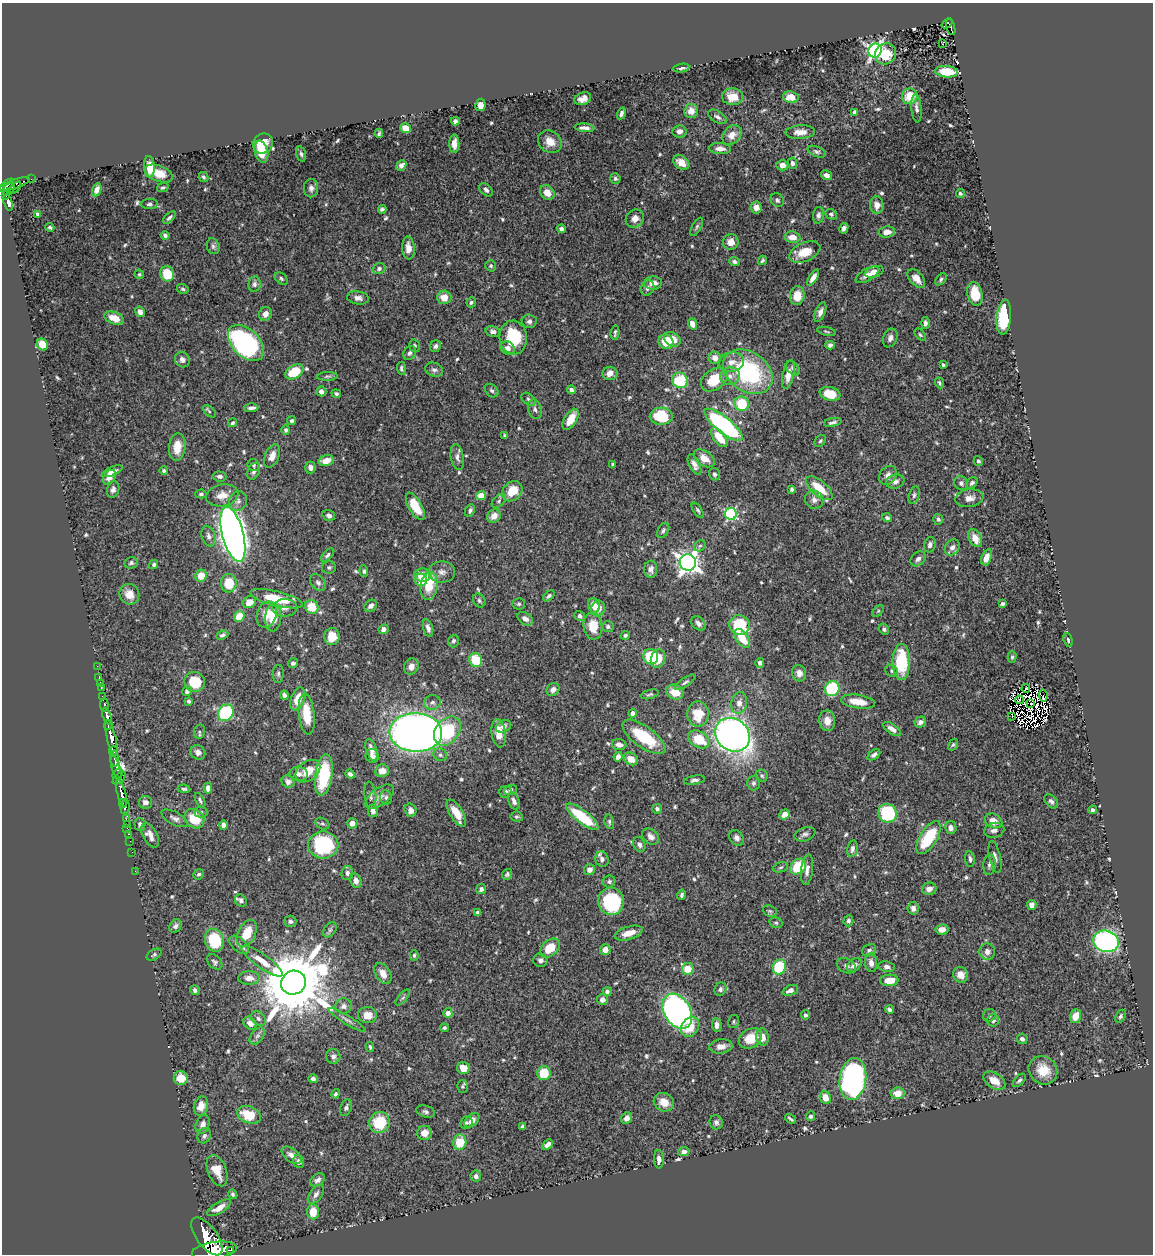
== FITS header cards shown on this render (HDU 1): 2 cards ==
NAXIS1  =                 1151
NAXIS2  =                 1252

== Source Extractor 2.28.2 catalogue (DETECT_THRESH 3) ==
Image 1151 x 1252 px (HDU 1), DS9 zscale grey, 1 PNG px = 1 image px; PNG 1155 x 1256 px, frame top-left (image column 1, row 1252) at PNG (2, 3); each listed source drawn as its Kron ellipse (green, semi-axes under 4 px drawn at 4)
Background 0.49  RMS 0.014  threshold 0.0417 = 3 sigma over >= 5 px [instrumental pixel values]
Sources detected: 662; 5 with non-positive FLUX_AUTO (blend fragments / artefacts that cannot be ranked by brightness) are neither listed nor drawn; of the other 657, the 500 brightest by FLUX_AUTO listed and drawn (157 fainter detections omitted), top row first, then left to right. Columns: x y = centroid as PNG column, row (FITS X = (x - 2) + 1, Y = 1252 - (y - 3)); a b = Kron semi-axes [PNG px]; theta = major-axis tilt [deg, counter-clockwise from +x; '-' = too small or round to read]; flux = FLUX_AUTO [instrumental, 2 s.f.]
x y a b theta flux
947 23 6 4 40 76
951 27 8 3 -73 90
943 44 3 2 - 1.8
875 51 7 6 - 350
886 54 11 10 - 20
681 68 8 4 8 3.6
946 72 11 5 -4 23
910 96 8 7 - 18
733 97 10 8 -3 13
791 97 8 5 -7 12
583 99 9 6 20 5.7
480 105 6 5 - 6
916 108 14 5 -85 3.7
691 111 7 7 - 8.2
855 112 4 4 - 4.3
621 114 6 4 70 2.7
717 117 10 5 -30 3.1
455 121 4 4 - 3.1
405 128 5 4 - 15
584 128 10 4 -5 4.4
679 131 7 6 - 4.2
800 132 15 7 3 9
379 133 5 3 - 1.5
732 135 11 8 43 8.4
550 142 13 10 -35 11
263 143 10 9 - 12
454 144 9 5 -90 5.6
720 149 11 5 -3 5.7
261 152 11 6 -76 27
817 152 9 5 -22 2.3
301 154 8 4 -74 2.2
681 162 9 6 -35 11
792 163 6 5 - 3.4
401 165 6 4 50 3.4
782 165 6 5 - 5.8
149 167 11 5 -86 15
159 173 14 8 -21 15
827 175 6 4 -28 4.2
203 177 5 4 - 1.9
615 178 5 5 - 2.3
31 179 2 2 - 4.8
14 184 16 4 20 190
7 185 8 3 39 290
15 188 7 3 47 59
163 188 6 4 14 2
311 188 9 7 89 3.5
8 190 7 5 49 280
97 190 7 4 68 5.3
486 190 8 5 -47 3.3
547 192 8 6 -46 11
960 193 4 3 - 1.6
6 195 3 2 - 43
777 200 7 6 - 2.5
8 203 9 4 -74 260
150 204 8 5 3 2.3
877 205 9 6 -85 6.7
756 207 6 5 - 7.8
382 209 4 3 - 2
38 214 4 3 - 2.7
831 214 6 5 - 1.8
818 215 8 5 85 2.9
169 218 8 4 45 2.2
635 219 9 8 - 7.2
50 227 4 3 - 1.7
697 227 10 4 61 2
844 228 5 4 - 3.7
562 229 4 4 - 3.1
887 232 8 5 9 8.5
165 235 4 4 - 2.7
793 237 8 5 -8 9.4
731 242 8 7 - 8.3
213 246 8 6 -73 2.6
408 248 11 6 -87 7.6
805 252 16 9 24 19
762 260 5 3 - 1.7
734 262 5 4 - 2.6
491 266 6 5 - 1.6
379 269 6 5 - 2.7
874 272 9 5 18 11
139 274 5 4 - 1.6
167 274 8 6 -69 26
867 275 13 6 30 6.7
281 278 7 5 -41 1.8
813 278 9 4 58 5.8
916 278 11 6 -49 8.8
941 279 7 4 47 1.8
653 283 9 6 4 8.9
254 284 8 6 83 3
648 288 8 6 62 3.6
183 289 6 4 -30 1.7
975 294 12 7 -78 18
797 296 9 7 82 17
444 297 7 7 - 9.2
358 298 11 6 -9 4.6
471 302 5 4 - 2.2
140 312 5 4 - 5.1
820 312 10 5 68 4.7
265 314 7 6 - 6.7
1004 317 17 7 85 68
114 318 10 6 -20 14
529 321 7 7 - 3.4
925 323 6 4 -89 2.7
692 324 6 4 -69 8.2
493 331 7 5 -14 3.1
826 331 10 4 -13 1.5
615 333 7 3 79 1.8
920 335 7 4 -46 1.6
513 338 17 14 -86 41
890 338 10 7 67 3.9
672 339 9 6 -33 11
666 342 7 7 - 24
246 343 21 13 -45 200
42 344 6 5 - 17
830 345 5 4 - 3
414 346 6 5 - 2.4
435 346 6 5 - 2.9
508 348 7 6 - 4.6
410 353 7 5 54 2.6
715 358 6 6 - 7.8
182 360 8 7 - 4.8
731 362 12 9 11 8
943 365 3 3 - 1.7
401 368 7 4 -87 2
793 368 8 6 -44 2.4
434 370 9 7 -18 3.3
294 372 10 6 30 30
748 372 27 19 -35 110
610 373 7 6 - 7.4
788 375 15 5 77 9.4
327 376 10 4 3 2
730 376 10 9 - 5.9
680 380 8 7 - 55
714 380 14 10 36 27
939 383 5 3 - 1.5
571 390 4 4 - 4.3
321 391 5 5 - 4.7
492 391 8 6 -42 2.5
336 394 5 4 - 1.9
830 394 10 7 -11 18
529 399 8 5 -41 2.1
742 404 7 7 - 35
251 408 7 3 1 3.4
535 409 10 7 -74 3.4
209 411 8 4 -42 1.7
661 416 11 8 1 42
571 419 12 6 58 17
292 421 4 4 - 2.3
833 422 9 3 12 2.3
232 423 5 4 - 1.7
724 425 23 7 -39 180
286 430 5 4 - 2.4
505 436 4 3 - 1.6
719 437 11 5 -54 21
820 441 7 5 46 1.8
177 447 14 8 84 16
272 456 12 7 66 7.4
457 457 13 6 -81 4.3
704 458 11 7 -34 9.4
326 461 7 5 14 10
978 461 5 4 - 2.4
613 464 3 3 - 1.6
694 464 11 5 -63 5
253 465 6 5 - 1.7
310 467 6 5 - 5.2
112 471 11 4 22 4.7
164 471 4 4 - 1.7
254 471 9 5 67 3.1
715 474 6 5 - 2.3
888 475 10 8 50 5.1
219 476 7 5 -5 3
109 477 8 5 53 7.6
895 481 9 7 18 4.7
961 483 7 6 - 2.7
972 483 6 4 44 2.3
819 488 16 7 -40 24
113 489 8 6 72 3.3
792 489 4 3 - 2
512 491 11 9 46 20
201 494 5 4 - 1.8
222 495 16 11 11 11
914 495 9 5 75 2.5
481 496 5 4 - 12
969 498 14 9 9 7.4
814 500 9 9 - 5.1
238 501 10 9 - 4.3
499 501 8 5 46 2.3
415 506 15 6 -60 22
698 510 9 4 -56 1.9
470 511 6 4 64 2.5
731 514 6 6 - 110
329 515 6 5 - 3
494 516 7 6 - 9.3
887 518 5 4 - 1.8
938 519 5 5 - 2
663 530 8 5 59 2.3
233 534 28 10 -75 1200
208 536 10 6 -75 4.1
975 538 9 6 -62 11
930 545 7 6 - 3.8
700 546 6 5 - 1.6
952 547 9 6 53 4.4
327 555 8 4 45 2.2
986 557 8 5 69 7
918 559 8 6 42 3.8
131 563 6 6 - 2.2
688 563 8 8 - 680
154 565 5 4 - 1.7
329 567 7 6 - 2.1
651 569 8 6 86 4.5
364 571 6 4 -83 2
442 572 13 10 -1 6.9
423 575 8 6 -5 14
201 576 6 5 - 14
421 580 6 6 - 9.5
229 583 9 8 - 23
318 583 9 7 -49 3.2
429 586 14 8 82 29
129 594 10 9 - 9.8
549 596 6 4 43 2.1
277 599 27 7 -14 29
479 601 7 6 - 2.1
249 602 7 5 33 10
519 604 6 6 - 1.9
1003 604 4 3 - 2.1
594 605 7 6 - 8.7
371 606 7 5 48 4.4
312 607 7 6 - 20
285 608 13 8 1 5.7
598 609 8 6 64 9.4
878 611 7 4 46 1.6
267 615 13 9 71 13
239 616 5 5 - 20
580 616 5 4 - 2.1
273 618 14 8 85 19
525 619 8 6 -33 4.9
698 623 8 6 -44 4.4
740 625 10 9 - 53
593 626 13 9 -85 20
608 627 6 5 - 2.8
428 628 9 4 -74 3.8
383 629 5 4 - 4.4
884 629 6 5 - 2.1
222 635 6 4 25 2.2
625 635 4 4 - 2
332 636 8 7 - 16
742 638 11 6 -55 21
1068 640 7 4 -74 1.6
453 641 6 5 - 2.1
651 657 8 7 - 49
1012 657 6 4 89 1.7
658 659 9 7 71 16
476 660 7 6 - 31
901 662 18 9 -90 52
293 663 5 5 - 2.5
760 663 5 4 - 4.2
97 666 2 2 - 5.2
411 667 8 7 - 6
892 671 7 5 -36 2
799 673 8 7 - 6.5
278 674 9 5 89 2.1
99 678 3 2 - 6.9
195 682 10 10 - 32
685 682 12 4 33 2.3
100 683 2 2 - 5.8
101 688 3 2 - 22
553 689 7 6 - 4.9
832 689 8 7 - 66
1026 689 4 2 - 2.8
187 691 5 4 - 3.3
675 692 9 7 -25 13
650 694 9 4 14 1.8
284 695 5 4 - 2.5
1043 695 6 3 -83 40
103 697 3 3 - 40
298 699 12 6 69 15
1019 700 4 4 - 3.7
189 701 4 3 - 1.7
432 702 8 7 - 3.5
858 702 17 6 -9 15
739 703 11 8 78 6.6
1031 703 3 2 - 1.7
104 705 6 3 -86 110
226 713 8 7 - 90
632 713 4 4 - 7.6
307 714 20 8 -83 23
698 714 12 11 - 21
107 716 9 4 -72 700
1012 716 4 2 - 1.8
827 721 10 8 -86 8.3
920 722 6 5 - 3.9
108 725 5 3 - 170
504 726 8 6 24 4.4
892 729 10 5 -34 5.8
447 731 16 11 53 55
199 732 7 5 78 1.8
416 732 26 19 -2 740
499 733 14 7 -82 14
732 735 18 15 -40 650
644 737 25 10 -36 44
111 738 18 4 -77 1200
699 739 11 8 -30 25
619 745 7 5 -8 5.3
953 745 6 4 55 1.5
372 750 11 5 -71 6
114 751 5 3 - 170
198 752 8 7 - 5.2
440 755 7 6 - 2.3
874 755 7 4 38 2.9
372 756 7 6 - 3.9
618 757 5 4 - 4.7
114 759 8 3 -85 170
631 759 7 6 - 9.7
116 768 12 4 -73 290
308 771 14 9 37 18
382 771 7 6 - 9
118 774 6 3 42 140
299 774 9 7 -12 4.1
350 774 5 4 - 2.8
324 775 21 8 82 53
762 776 6 5 - 1.9
119 778 8 4 42 110
694 780 10 4 9 2.9
288 782 7 6 - 3.7
753 783 7 6 - 2.5
208 788 5 4 - 5.9
184 789 6 4 -8 1.8
511 790 6 5 - 1.7
506 792 6 5 - 2.7
121 793 14 4 -75 740
370 795 13 6 -84 3.6
380 797 16 8 37 6.5
386 797 7 5 -71 2
200 800 8 4 -62 1.9
514 801 9 5 -68 3.9
1051 801 8 5 -46 2.7
145 802 6 6 - 4.6
123 803 4 2 - 220
125 807 7 4 83 540
657 809 5 4 - 2.3
411 810 7 6 - 4.8
1093 810 4 3 - 2.6
373 811 6 5 - 3.9
201 812 6 5 - 2
456 813 15 6 -58 16
887 813 9 9 - 72
785 814 5 4 - 9.1
517 817 6 5 - 1.6
582 817 20 6 -38 47
175 818 14 6 -28 4.1
126 819 2 2 - 9.1
194 819 10 9 - 25
994 821 9 7 -28 11
609 822 7 4 -81 2
352 823 5 5 - 5.5
127 824 3 2 - 11
140 824 6 5 - 3
322 824 7 5 -31 1.8
223 825 5 4 - 4.5
127 828 2 2 - 11
951 828 6 5 - 4.7
994 830 10 7 13 4.2
128 834 3 2 - 22
805 834 11 6 20 3.3
150 835 13 7 -61 7.4
651 836 9 7 -41 5.6
737 838 8 6 -53 3.6
929 838 18 8 59 45
130 841 2 2 - 8.2
639 844 8 6 -66 3.3
323 845 15 13 0 73
852 849 8 5 80 3
132 852 2 2 - 7.9
995 857 16 5 -77 4
602 859 8 6 -73 4
970 859 8 4 -84 2.5
990 865 10 6 84 3.1
798 866 9 7 43 34
781 867 8 5 19 1.8
590 870 5 5 - 5.5
807 870 15 6 84 5.3
135 871 2 2 - 8.3
347 873 7 6 - 3.6
199 874 5 4 - 2
507 874 6 5 - 1.9
356 881 7 5 -76 5.4
609 882 6 6 - 2
481 889 5 5 - 3.3
929 889 7 6 - 4.9
682 895 5 4 - 2
241 900 6 5 - 3.1
611 901 14 13 - 72
1032 905 5 4 - 4.9
913 908 6 5 - 4.3
770 911 7 5 -20 1.8
477 912 4 4 - 1.6
290 921 6 5 - 2.9
848 921 6 5 - 2.3
776 923 7 5 -13 1.8
175 926 7 5 56 3.1
942 929 6 5 - 6
330 930 8 5 54 2.4
247 933 14 8 63 20
629 933 14 6 17 12
214 940 12 9 -72 47
1106 941 13 10 -16 210
239 945 11 6 -41 3.6
550 948 11 7 43 22
605 950 5 5 - 5.7
869 950 7 5 30 2.6
987 951 8 7 - 5
154 955 8 5 31 1.8
414 955 5 4 - 1.7
540 960 7 7 - 3.6
262 961 25 7 -35 13
215 962 9 6 -44 2.6
871 963 9 6 -85 5.3
854 965 8 5 36 5
846 966 10 7 -24 3.3
779 967 8 6 65 50
887 967 8 5 -10 3.5
688 969 6 5 - 21
383 973 11 7 -58 8
961 975 8 7 - 8.6
249 978 11 6 1 7.3
889 980 9 5 1 14
293 983 13 11 32 11000
720 989 7 5 68 2.5
195 990 5 4 - 2.7
790 990 8 5 21 5.2
607 991 4 4 - 2.6
403 997 10 4 49 1.8
602 1000 5 5 - 4.5
343 1006 8 7 - 3.8
889 1009 4 3 - 2.4
677 1011 19 13 -59 370
448 1013 5 4 - 6.7
368 1015 9 8 - 11
805 1015 5 4 - 2.2
989 1015 7 6 - 2.4
1075 1016 7 5 71 11
1120 1016 7 4 64 2
258 1018 8 6 -46 2.6
347 1020 21 4 -32 4.3
993 1020 6 6 - 2.9
733 1021 7 5 76 1.7
250 1023 7 5 -45 5.7
717 1025 7 5 -88 4.9
690 1027 11 8 56 16
444 1028 4 4 - 1.8
257 1036 9 6 52 2.8
762 1037 9 6 -83 7.1
750 1038 12 9 30 18
1022 1039 5 5 - 2.7
721 1046 11 7 8 8.1
370 1047 5 3 - 1.6
333 1056 7 7 - 3.4
463 1068 6 6 - 11
1043 1070 15 13 -40 21
544 1073 7 6 - 28
181 1078 7 7 - 13
313 1079 5 4 - 3.1
853 1079 21 13 81 290
1019 1080 8 4 46 2.1
994 1081 12 7 -33 11
462 1087 6 5 - 1.7
897 1093 7 6 - 12
336 1094 5 4 - 2.5
825 1098 6 5 - 12
664 1102 10 9 - 12
201 1106 10 7 75 10
346 1108 9 5 69 2.8
426 1111 9 6 -17 2.8
249 1115 12 8 -22 25
811 1116 5 4 - 2.1
627 1118 6 5 - 4.8
790 1119 6 2 -34 1.7
472 1120 9 5 42 7.1
379 1122 11 10 - 37
716 1122 7 6 - 2.7
466 1123 7 5 63 2.2
203 1124 9 6 69 5.2
522 1127 4 3 - 2
424 1133 7 7 - 10
204 1136 8 6 64 2.9
460 1142 8 6 77 24
547 1145 6 4 45 4.5
684 1152 5 4 - 3.8
292 1155 11 6 -36 6.5
659 1159 9 5 -86 3.9
299 1162 6 5 - 3.3
217 1171 16 9 -69 14
476 1176 5 5 - 3.4
317 1180 8 5 38 3.1
233 1194 5 4 - 2.2
316 1194 11 6 53 3.8
219 1208 13 5 31 9.3
313 1212 7 6 - 16
207 1236 22 10 -53 3000
230 1250 2 2 - 6700
214 1251 22 8 8 2700
At the frame edge (FLAGS 8, measured only in part): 1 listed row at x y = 214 1251
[157 fainter detections neither listed nor drawn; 5 non-positive-flux detections neither listed nor drawn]